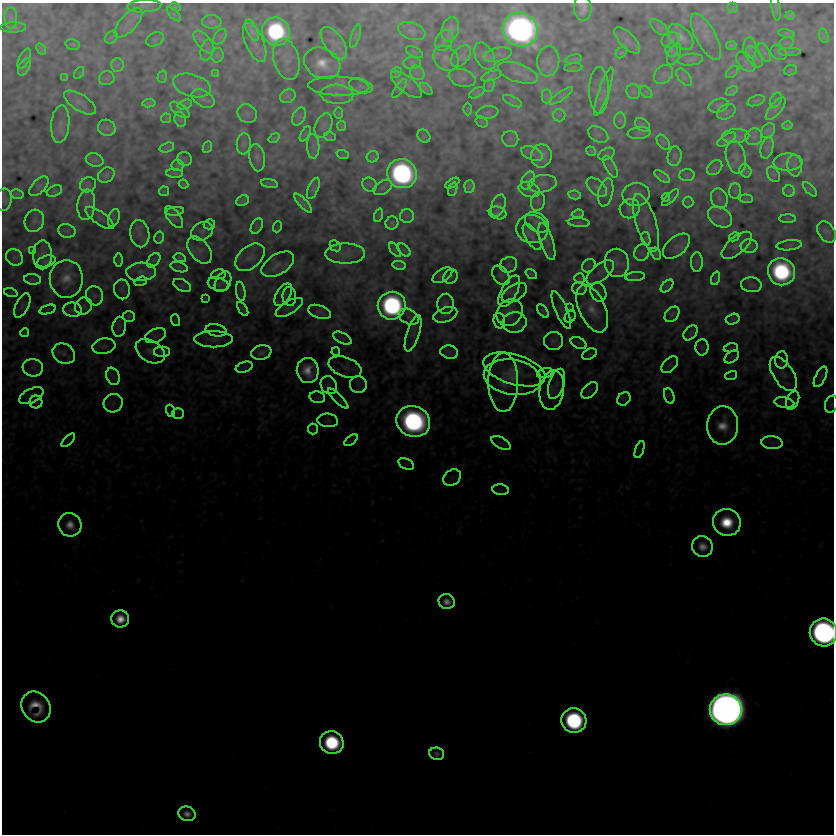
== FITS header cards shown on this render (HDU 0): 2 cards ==
NAXIS1  =                  832
NAXIS2  =                  832

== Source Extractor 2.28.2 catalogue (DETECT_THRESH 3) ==
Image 832 x 832 px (HDU 0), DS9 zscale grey, 1 PNG px = 1 image px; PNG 836 x 836 px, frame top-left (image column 1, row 832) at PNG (2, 3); each listed source drawn as its Kron ellipse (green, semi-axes under 4 px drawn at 4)
Background 1.13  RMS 1.1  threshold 3.32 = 3 sigma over >= 5 px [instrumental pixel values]
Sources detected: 377; all 377 listed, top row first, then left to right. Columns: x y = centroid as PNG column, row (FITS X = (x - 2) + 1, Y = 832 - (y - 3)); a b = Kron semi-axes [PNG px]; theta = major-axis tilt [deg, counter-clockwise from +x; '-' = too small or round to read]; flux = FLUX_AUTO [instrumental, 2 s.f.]
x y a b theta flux
144 6 17 6 4 300
175 7 5 3 - 120
776 7 14 4 -82 170
583 8 12 9 -85 780
733 8 5 5 - 96
174 14 9 3 -45 130
790 15 4 3 - 140
11 18 10 6 -90 250
212 22 10 6 -4 230
128 23 18 8 47 590
13 27 13 5 2 250
659 28 11 5 -41 220
450 29 12 8 74 530
252 30 11 5 -66 420
520 30 18 16 -33 75000
412 31 14 8 -19 380
276 32 14 13 - 14000
787 33 8 4 -10 130
355 36 12 2 73 110
824 36 7 4 -72 150
111 37 7 5 45 150
220 37 8 5 54 160
681 37 15 9 -48 890
706 37 26 10 -61 890
155 39 9 6 26 190
444 40 11 8 58 360
627 40 17 7 -46 470
671 40 9 7 26 240
204 42 14 6 -49 390
255 42 21 9 -67 660
334 43 18 9 -55 650
786 43 8 5 19 160
73 44 7 5 -12 180
731 46 5 4 - 170
750 48 11 6 -89 300
41 49 6 3 -61 130
207 50 11 6 75 280
671 50 7 6 - 160
414 52 9 5 -27 130
764 52 10 5 -63 280
779 52 9 7 -37 190
789 52 11 4 0 150
621 53 6 4 43 120
674 54 11 6 66 190
217 55 7 6 - 160
498 55 14 6 11 300
461 56 13 8 51 320
485 56 15 9 -62 510
754 57 12 6 -57 420
446 58 14 11 -45 540
24 59 11 5 63 220
286 59 21 12 -76 780
574 59 8 2 13 160
690 60 13 6 5 240
548 61 15 11 83 580
746 62 12 7 -48 400
322 63 19 15 -26 2000
412 63 8 6 0 240
117 65 7 6 - 220
24 67 9 5 62 330
573 68 9 3 5 120
790 70 7 5 21 110
732 72 7 4 44 130
79 73 6 4 55 94
216 73 4 3 - 88
396 73 6 5 - 130
417 73 8 6 -45 310
518 73 21 9 -19 620
663 74 11 8 43 360
491 76 10 4 19 160
65 77 4 3 - 96
162 77 6 4 73 110
684 77 10 5 -50 240
107 78 8 7 - 170
462 78 14 8 -18 390
406 84 19 8 -38 390
192 85 19 11 -17 860
489 85 7 5 68 110
339 86 30 9 -2 900
361 86 12 6 -17 270
399 88 11 4 55 140
426 89 7 4 -43 130
599 90 23 10 -90 380
604 91 25 5 71 360
732 91 6 3 34 180
633 92 7 6 - 180
646 92 7 4 -45 150
477 93 8 4 29 180
337 94 16 9 -2 630
288 96 8 6 28 210
546 96 7 5 -90 210
561 96 14 4 35 220
203 99 12 7 -31 370
776 100 8 5 60 180
512 101 10 4 -27 160
756 101 9 5 19 150
80 103 18 8 -33 490
149 103 6 3 7 140
185 104 7 4 19 170
719 105 10 6 20 230
468 109 6 4 89 91
776 109 14 5 50 280
180 110 11 5 -37 210
726 112 10 7 29 230
338 113 5 3 - 73
487 113 11 6 9 220
247 114 10 9 - 310
559 115 6 6 - 150
299 117 9 6 63 270
166 118 5 4 - 88
180 119 8 5 -75 160
620 120 8 6 88 200
482 122 6 5 - 110
60 124 19 9 85 550
323 125 13 8 66 380
642 125 8 6 -39 170
342 126 5 2 - 110
787 126 5 3 - 140
107 128 9 8 - 320
768 131 8 6 48 310
639 133 11 6 6 210
305 134 8 3 60 86
598 135 11 7 -30 250
424 136 7 6 - 140
736 136 13 7 4 380
330 137 6 4 -19 74
754 137 9 8 - 320
274 138 6 3 36 130
510 139 8 8 - 200
727 140 10 5 30 220
663 142 9 5 -52 140
244 144 10 7 84 310
313 146 12 6 -88 340
167 147 7 4 19 170
207 147 6 3 67 110
767 148 11 6 75 260
591 151 5 4 - 120
532 153 11 6 -24 340
606 154 8 5 27 130
343 155 6 4 -20 67
541 156 11 10 - 710
675 156 10 7 81 210
373 157 6 5 - 140
736 157 17 9 -78 500
257 158 14 8 -81 420
185 159 7 6 - 160
95 160 9 6 -16 220
788 162 14 8 1 570
177 165 6 6 - 150
794 166 11 7 -85 280
611 167 12 5 -61 220
715 168 8 6 45 170
745 171 7 5 -58 180
175 173 8 3 -2 190
402 174 15 14 - 31000
773 174 8 5 -59 160
106 175 9 7 36 300
687 175 7 6 - 180
662 176 9 4 -36 220
528 181 9 6 63 300
452 183 8 4 30 110
184 184 5 3 - 99
269 184 9 2 -11 160
543 184 14 8 9 460
88 185 8 7 - 220
370 185 7 6 - 150
39 186 12 6 45 240
469 186 6 5 - 260
383 187 10 6 31 220
597 187 12 7 -42 340
313 188 11 5 66 250
453 189 7 4 71 130
810 189 9 3 -45 120
529 190 11 7 -19 360
54 191 8 5 26 150
164 191 5 5 - 93
735 191 8 6 89 160
789 191 6 5 - 110
606 192 14 7 77 340
17 194 6 5 - 110
636 194 13 11 8 520
575 195 6 3 -11 180
666 197 4 4 - 120
670 198 11 4 45 170
719 198 10 8 -66 350
746 199 6 4 -5 120
3 200 11 8 81 260
243 201 6 5 - 250
538 201 9 7 75 200
688 202 5 5 - 100
303 203 12 4 -48 400
86 205 15 9 83 640
498 206 11 6 70 280
630 209 10 9 - 290
175 211 9 3 7 220
498 213 9 6 -13 330
578 214 6 3 5 170
379 215 7 4 72 110
407 216 7 7 - 240
174 217 13 6 -54 270
720 217 13 9 -34 650
100 218 17 6 -36 320
114 218 9 5 70 190
788 219 8 4 0 120
34 221 11 9 67 370
537 222 13 9 -32 370
392 223 7 6 - 200
579 223 11 4 -5 140
646 223 30 10 -72 830
209 224 6 5 - 110
257 226 8 5 60 160
277 227 5 3 - 56
532 229 16 14 -14 720
67 231 9 6 -13 230
202 231 11 9 26 360
827 232 11 8 -55 420
140 234 14 9 -80 600
532 237 14 6 -59 360
734 237 5 4 - 140
159 238 6 4 75 110
646 239 7 4 -79 230
547 242 19 6 -73 360
737 245 18 8 40 450
789 245 13 5 6 210
335 246 6 4 -45 100
676 246 16 9 41 490
749 246 8 7 - 270
32 250 4 3 - 120
200 250 15 9 -52 510
395 250 8 4 -54 140
404 250 8 4 -45 150
642 252 8 7 - 260
345 253 20 10 1 480
656 254 6 4 -61 190
42 255 14 9 90 490
14 257 9 7 -42 320
250 257 17 11 41 610
180 258 6 3 -12 180
118 260 7 4 -90 120
154 260 8 5 49 150
46 261 9 5 18 340
697 262 10 6 90 170
617 263 14 12 -79 630
278 264 18 10 32 610
399 265 6 3 -12 170
509 265 9 7 28 240
589 266 7 6 - 140
179 267 8 5 -16 150
141 272 15 9 3 610
600 272 16 8 40 500
781 272 14 13 - 15000
218 274 7 5 7 150
531 274 6 2 -37 140
442 275 11 6 33 200
501 275 11 7 -54 250
451 276 8 6 47 160
635 277 10 4 6 180
580 278 5 5 - 130
716 278 7 4 72 150
32 279 8 5 -6 180
66 279 19 16 89 1600
141 281 6 4 18 100
223 282 11 7 60 330
218 284 10 6 -16 210
182 285 9 5 -26 200
751 285 10 7 -5 210
667 286 7 4 45 160
579 288 7 6 - 170
122 289 10 8 -81 210
241 291 9 4 -82 250
509 291 17 8 62 400
598 292 10 7 -68 260
11 293 7 4 -18 100
514 293 14 7 32 300
283 295 12 7 59 390
94 296 9 8 - 350
289 297 9 7 -85 220
205 298 3 3 - 83
445 304 10 8 86 310
22 306 13 6 64 310
83 306 9 8 - 310
392 306 14 13 - 23000
289 307 15 6 31 350
570 307 4 3 - 86
243 309 8 3 -57 200
592 309 25 13 -66 1400
47 310 8 3 19 110
73 310 9 7 -5 230
561 310 20 6 -66 390
543 311 8 4 -53 100
320 312 12 6 -19 280
510 313 14 12 48 650
672 314 9 6 48 190
445 315 12 7 20 290
129 316 6 5 - 180
409 317 11 7 -24 340
570 317 6 5 - 130
733 319 7 5 16 140
175 320 6 3 -71 70
499 321 7 6 - 160
514 322 12 10 10 480
119 327 10 7 80 230
216 330 10 6 -11 250
25 333 4 4 - 120
413 333 19 6 72 410
690 333 8 6 51 170
155 336 11 6 23 230
342 338 10 5 -27 250
214 339 19 8 0 600
553 341 10 9 - 320
579 343 8 5 -27 160
104 346 11 7 10 300
702 347 8 6 89 230
731 348 7 4 12 140
150 351 16 10 -32 590
162 352 8 5 0 150
336 352 4 3 - 120
449 352 9 6 -12 200
261 353 10 7 12 440
64 354 12 9 -34 500
589 354 8 5 27 130
732 357 8 5 36 130
782 360 9 6 86 190
670 365 10 6 45 270
244 367 9 5 20 160
345 367 17 9 -20 610
33 368 10 8 -8 350
514 369 32 15 -17 1400
308 371 12 11 - 1800
545 373 8 4 15 140
783 374 19 10 -57 640
113 376 9 6 -70 270
731 376 6 4 18 79
512 377 29 17 -9 1900
820 377 11 5 63 200
503 382 29 15 89 1300
358 384 8 8 - 260
557 384 15 7 72 450
329 385 9 8 - 280
552 390 20 12 80 910
590 390 10 6 45 210
31 396 13 7 26 340
669 396 8 5 -73 270
317 397 8 5 -14 150
338 399 13 3 -44 160
624 399 7 6 - 180
793 401 10 6 66 220
36 402 6 6 - 200
113 403 10 9 - 340
784 403 10 5 -10 170
832 404 9 6 69 190
171 411 6 4 -70 97
178 413 6 5 - 100
328 420 10 7 -6 270
413 421 17 15 -23 30000
723 425 19 15 85 2000
313 429 5 5 - 110
68 440 8 3 45 100
351 440 8 4 37 140
501 443 11 5 -30 230
772 443 10 6 -4 280
640 450 9 4 71 160
406 464 8 5 -26 220
452 478 9 7 38 290
501 490 8 5 -6 170
727 522 14 13 - 4500
70 525 12 11 - 1300
702 546 11 10 - 1200
447 602 8 7 - 910
120 619 9 8 - 1900
823 632 14 13 - 61000
36 707 16 14 -52 2800
726 710 16 15 - 330000
574 721 12 12 - 19000
332 743 12 11 - 11000
437 754 7 6 - 380
187 814 9 7 -19 820
At the frame edge (FLAGS 8, measured only in part): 5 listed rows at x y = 583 8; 520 30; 3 200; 832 404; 823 632